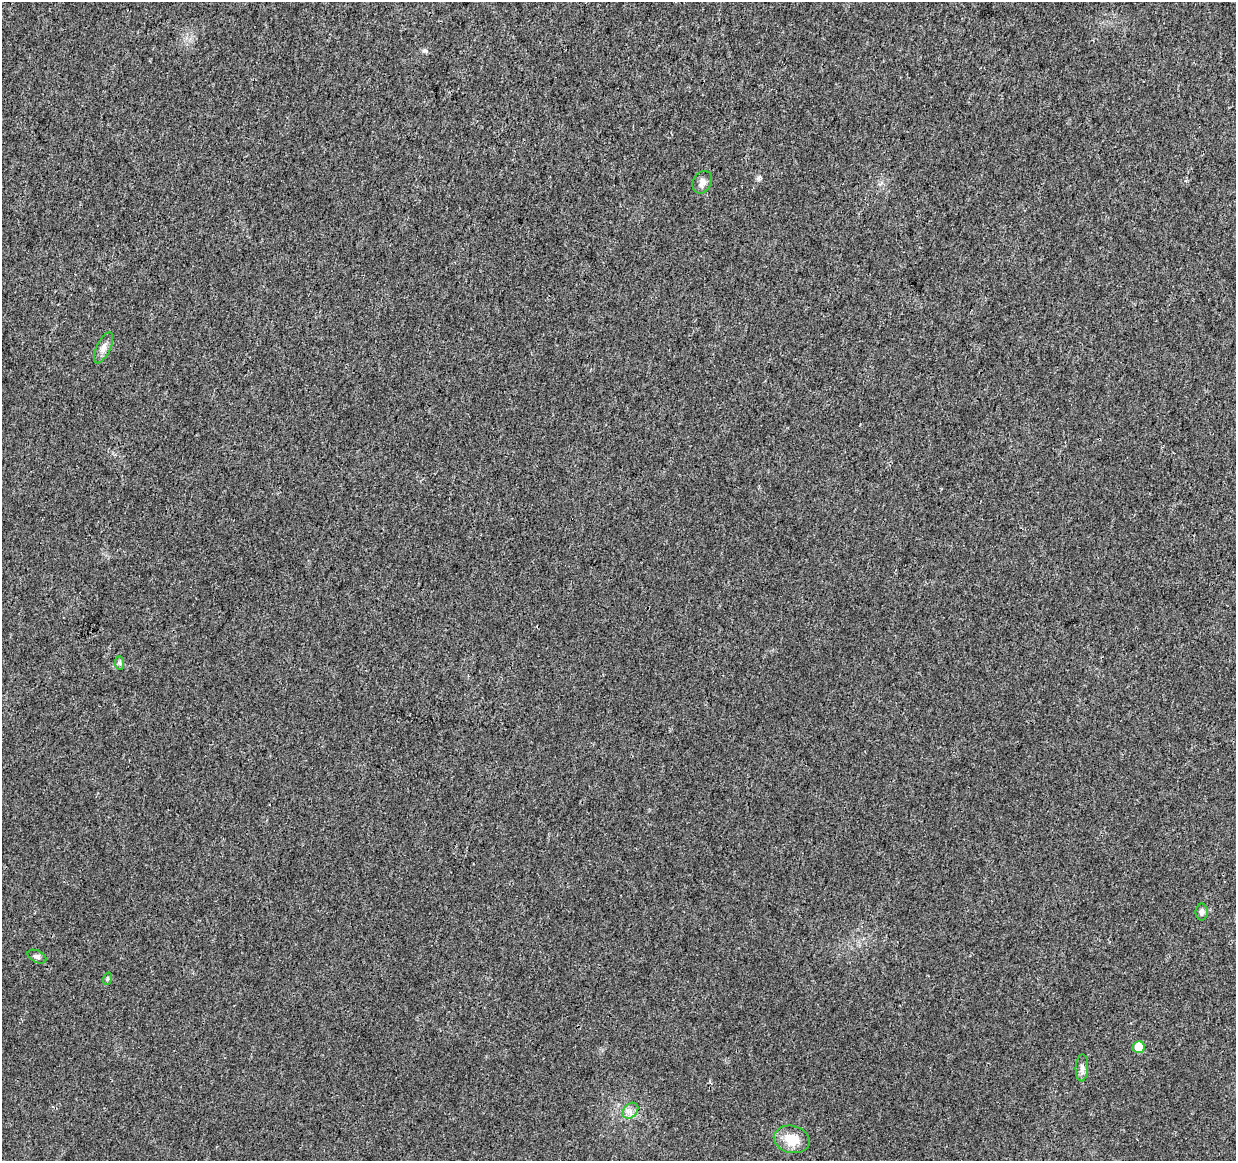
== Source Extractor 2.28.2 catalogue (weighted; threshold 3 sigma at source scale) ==
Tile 10 of 4 x 4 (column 2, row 3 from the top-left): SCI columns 1235-2468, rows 1384-2542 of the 4945 x 5146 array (HDU 1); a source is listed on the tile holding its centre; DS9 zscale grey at full resolution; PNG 1238 x 1163 px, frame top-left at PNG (2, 2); each listed source drawn as its Kron ellipse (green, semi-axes under 4 px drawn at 4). Shown black and unused: <1% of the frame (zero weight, under 3 of 4 exposures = <1% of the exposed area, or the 3 px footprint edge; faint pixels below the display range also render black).
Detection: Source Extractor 2.28.2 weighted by HDU 2 'WHT'; one run over the whole footprint, this tile lists its part. Background 0.0107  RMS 0.0025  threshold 0.0112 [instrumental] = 3 sigma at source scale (4.5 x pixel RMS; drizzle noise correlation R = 1.50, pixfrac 1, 0.0396/0.0396 arcsec/px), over >= 5 px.
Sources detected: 10; all 10 listed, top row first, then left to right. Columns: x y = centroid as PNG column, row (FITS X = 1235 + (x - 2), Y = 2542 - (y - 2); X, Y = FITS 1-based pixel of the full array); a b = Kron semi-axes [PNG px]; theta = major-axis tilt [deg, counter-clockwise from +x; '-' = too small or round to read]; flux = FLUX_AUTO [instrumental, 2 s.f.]
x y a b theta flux
702 182 12 9 60 1.4
103 348 17 7 64 1.5
120 663 7 4 -89 0.45
1202 912 8 6 90 0.87
37 957 10 6 -27 0.69
107 979 6 4 71 0.33
1139 1047 6 6 - 6.5
1082 1068 13 6 87 1
630 1111 9 6 47 1.2
792 1139 18 13 -14 4.9
Unlisted compact peaks at least as high as the median listed source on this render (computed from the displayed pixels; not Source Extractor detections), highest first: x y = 426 51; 758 178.